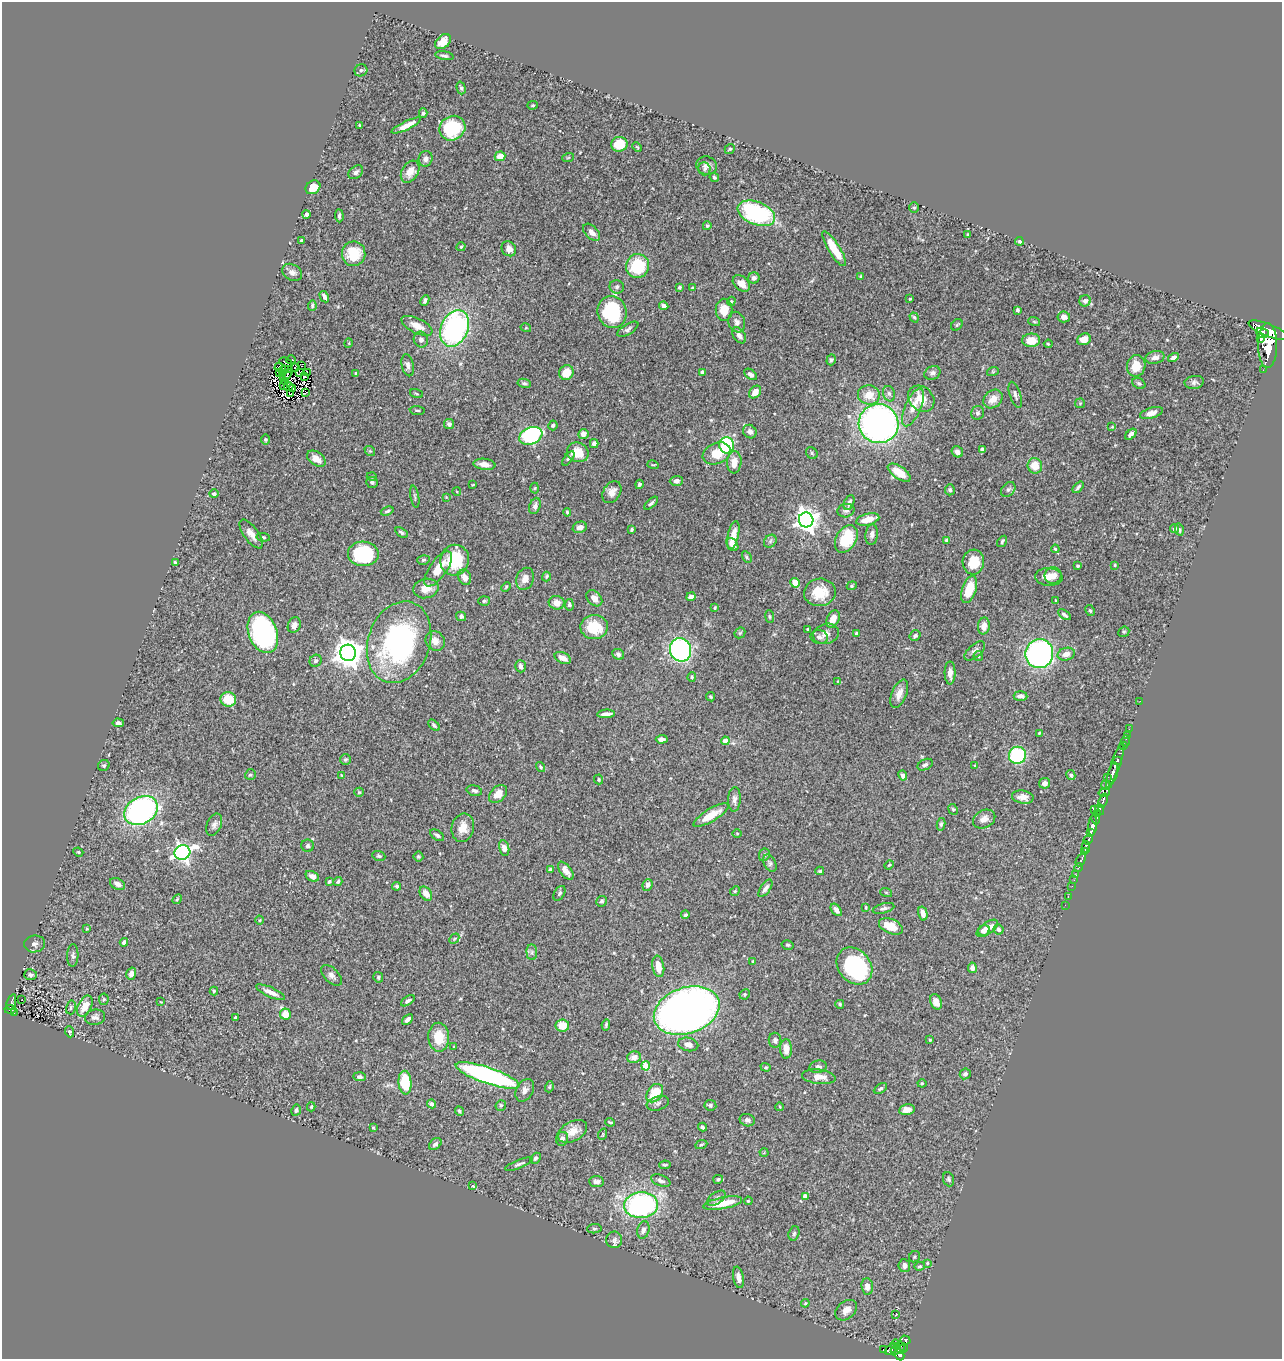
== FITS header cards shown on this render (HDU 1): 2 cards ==
NAXIS1  =                 1280
NAXIS2  =                 1357

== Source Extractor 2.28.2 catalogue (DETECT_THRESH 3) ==
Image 1280 x 1357 px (HDU 1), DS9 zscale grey, 1 PNG px = 1 image px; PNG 1284 x 1361 px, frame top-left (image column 1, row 1357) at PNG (2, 2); each listed source drawn as its Kron ellipse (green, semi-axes under 4 px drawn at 4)
Background 0.489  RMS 0.024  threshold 0.0712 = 3 sigma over >= 5 px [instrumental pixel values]
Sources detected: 451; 6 with non-positive FLUX_AUTO (blend fragments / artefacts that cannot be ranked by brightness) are neither listed nor drawn; the other 445 listed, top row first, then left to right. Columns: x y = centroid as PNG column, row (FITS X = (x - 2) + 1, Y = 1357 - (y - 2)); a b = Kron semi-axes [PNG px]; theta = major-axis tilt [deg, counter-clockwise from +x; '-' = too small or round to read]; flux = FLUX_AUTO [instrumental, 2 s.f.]
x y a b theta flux
443 42 9 6 42 16
444 56 9 3 -10 3
361 70 6 6 - 3.8
461 88 6 4 -75 2.9
533 105 5 4 - 2
423 113 5 4 - 3.1
360 125 3 3 - 2.2
406 125 16 4 26 16
452 128 13 12 - 96
619 144 8 7 - 34
637 147 6 3 -45 1.6
730 149 5 4 - 2.1
500 156 5 5 - 17
568 158 6 3 20 1.7
426 159 8 7 - 6.6
707 166 10 9 - 8.1
704 169 6 6 - 3.8
356 172 8 5 40 4.9
410 172 12 8 59 18
714 177 5 4 - 2.6
313 187 8 6 34 22
914 208 5 4 - 2.3
756 213 20 11 -21 180
306 214 4 3 - 7.5
339 216 6 4 -86 3.1
707 226 4 4 - 2.4
592 232 10 6 -46 9.2
968 234 3 3 - 1.8
301 240 3 2 - 2
1019 241 4 4 - 2.5
461 247 4 3 - 1.9
509 249 8 7 - 10
834 249 20 5 -58 38
354 254 12 11 - 51
637 266 12 11 - 71
292 272 10 8 -30 7.1
861 276 4 4 - 1.7
754 278 6 5 - 6.4
741 284 10 6 -41 15
617 287 7 6 - 4.1
679 287 4 3 - 2.2
692 288 3 3 - 1.5
324 297 6 4 -61 5.2
910 299 3 2 - 1.4
425 300 6 4 67 4.3
731 301 5 4 - 1.8
1085 301 6 5 - 5.8
312 306 5 3 - 2.6
664 306 4 4 - 8
724 310 11 8 -89 23
1018 310 4 3 - 3.9
612 312 16 14 -74 120
914 317 5 4 - 2.4
1064 317 6 5 - 7.5
1034 321 6 4 -20 2
737 322 10 8 -71 6.9
957 325 6 5 - 2.4
417 326 17 7 -26 19
455 328 19 13 66 300
526 328 5 3 - 1.5
628 329 12 5 32 4.9
1268 330 21 6 -22 1600
1263 333 6 5 - 500
739 335 9 5 -55 6.4
1261 338 4 3 - 140
1084 339 7 5 20 18
421 340 8 7 - 5.9
1031 340 9 7 3 24
349 343 5 3 - 1.2
1048 344 4 3 - 1.7
1268 345 22 9 -90 2400
1155 357 9 6 13 7.2
1173 357 5 4 - 5.8
291 360 5 2 - 0.83
831 360 5 4 - 2.5
285 362 6 2 -24 1.4
302 365 2 2 - 0.78
408 365 11 6 -78 7.1
1136 366 11 9 80 24
279 367 5 3 - 1
295 367 3 2 - 1.7
284 369 4 2 - 0.95
288 369 3 2 - 2
1263 370 2 2 - 5.6
993 371 6 4 19 1.8
299 372 4 2 - 0.71
702 372 4 3 - 6.9
280 373 3 2 - 0.34
307 373 3 2 - 1.2
356 373 3 3 - 2.8
566 373 8 7 - 25
932 373 8 6 23 5.5
282 374 3 2 - 1.4
750 374 7 4 -36 6
286 375 7 3 41 0.023
305 376 4 3 - 1.7
285 381 3 2 - 1.8
1194 382 10 6 10 5
524 383 7 4 -10 3
1139 383 7 5 -32 3.3
284 386 3 2 - 2.3
289 386 5 2 - 0.68
293 388 3 2 - 1.3
305 392 3 3 - 2.7
755 392 7 5 51 15
290 394 3 2 - 1.1
417 394 6 3 -19 1.7
889 394 8 6 -73 4.6
869 395 11 9 -6 25
1015 395 13 5 -72 5.3
921 399 14 11 -44 26
993 399 10 8 41 16
1080 403 5 4 - 1.8
913 407 20 8 66 19
417 410 7 3 -5 2
977 413 7 6 - 3.8
1151 413 12 5 17 12
449 424 5 5 - 4.1
879 424 20 19 - 630
553 425 5 4 - 3.4
1112 427 3 3 - 1.3
750 432 7 6 - 7.6
583 434 5 5 - 11
1131 434 6 4 44 6
531 436 12 8 23 190
265 439 5 5 - 2
594 444 4 4 - 6
727 445 8 7 - 160
982 449 4 4 - 5.1
370 451 6 4 -40 2.1
578 452 11 9 -23 29
957 452 6 5 - 6.3
717 453 14 10 23 32
812 453 6 5 - 2.8
568 458 8 4 53 3.1
316 459 10 6 -36 14
734 462 11 7 86 17
484 464 11 5 -7 11
653 465 6 3 -17 1.5
1035 466 8 7 - 25
899 473 13 6 -35 29
372 477 5 3 - 1.4
676 481 6 5 - 6.4
372 482 6 5 - 3.5
473 484 3 2 - 1
639 484 5 4 - 3.9
1078 487 7 3 50 3.5
535 488 5 3 - 1.6
1008 489 8 6 45 4.7
950 490 5 5 - 4.1
457 492 4 3 - 1.1
612 492 12 8 58 13
214 494 4 4 - 2.9
415 497 11 3 -80 2.7
446 497 4 4 - 1.1
849 502 8 5 64 5.5
651 503 8 4 44 3.7
535 506 8 5 72 5.7
387 511 6 3 20 2.7
846 511 8 6 13 4.8
567 512 4 3 - 2.1
868 519 12 5 15 21
806 520 7 7 - 1300
580 527 7 5 21 8.4
1174 529 4 4 - 2.7
631 530 3 3 - 2.3
1179 530 6 4 -76 3.1
401 532 7 4 -34 3.3
251 534 17 7 -54 12
733 535 14 5 77 18
872 535 10 6 82 6.8
263 537 6 4 -10 2.2
846 539 15 10 60 69
947 540 4 4 - 5.2
770 541 7 5 48 4
1002 541 6 3 54 2.6
732 544 7 5 -52 14
1055 549 4 3 - 1.7
363 554 15 12 -2 140
747 557 6 4 -61 2.3
423 560 6 4 16 2.6
455 560 15 14 - 74
973 562 12 10 84 35
175 563 3 3 - 2.5
1115 565 3 3 - 1.5
1078 566 3 3 - 2.6
438 569 21 8 54 27
546 576 5 4 - 2.1
1053 576 8 8 - 13
465 577 8 6 -67 13
1049 577 14 9 -4 18
525 579 11 8 69 12
795 583 5 4 - 25
852 586 5 4 - 2.1
506 587 5 4 - 1.8
426 588 13 9 12 18
969 589 14 7 72 39
820 592 16 13 10 37
691 597 4 4 - 11
594 598 9 6 -46 9.8
1055 600 2 2 - 1.3
484 601 6 5 - 2.6
557 603 8 6 -9 12
569 605 6 4 -80 3.7
715 608 4 3 - 1.8
1090 611 6 4 -61 2.5
1064 615 7 4 -34 3.6
461 616 5 4 - 4.1
770 617 6 4 -83 2.1
833 619 9 6 66 15
294 625 8 6 67 8.8
984 626 8 6 85 11
594 627 14 12 -1 50
808 629 3 2 - 1.7
263 632 21 14 -69 260
1124 632 6 5 - 2.2
740 633 6 5 - 1.9
856 633 4 3 - 2.5
826 634 13 10 16 11
915 636 6 5 - 3.7
819 637 8 7 - 5.8
435 641 10 9 - 14
399 642 42 31 71 320
680 650 12 10 -70 300
975 651 12 6 41 6.8
348 653 8 8 - 2100
618 654 6 5 - 4.1
1039 654 14 14 - 380
1066 654 9 6 15 10
978 656 5 5 - 2.2
563 658 9 5 -28 12
316 661 6 5 - 3.8
521 666 6 5 - 6.2
950 673 11 5 -90 9.8
692 677 4 4 - 2.4
838 681 4 4 - 1.3
899 694 15 7 68 13
1021 696 7 4 -4 6.6
711 697 5 4 - 2.4
228 699 8 7 - 40
1140 701 2 2 - 5
606 714 9 3 4 7.1
118 723 6 3 -5 4.7
434 725 7 4 -44 2.8
1129 729 2 2 - 2.6
1039 733 3 3 - 1.5
1127 735 2 2 - 6.3
662 739 6 4 4 5.1
725 741 4 4 - 13
1125 741 6 2 71 9.8
1124 745 3 2 - 2.1
1017 755 8 8 - 130
346 760 5 5 - 2.6
1118 760 3 3 - 130
104 765 6 5 - 3
925 765 8 5 26 3.9
975 765 4 3 - 1.5
1115 765 24 4 72 410
541 767 5 4 - 2.3
1113 773 11 3 74 340
250 775 5 5 - 2.6
342 775 4 3 - 1.5
1071 775 5 4 - 2.8
903 776 5 4 - 6.5
1107 777 3 3 - 65
599 779 5 4 - 2.1
1045 783 5 5 - 8.1
1106 785 5 3 - 52
474 791 8 5 -15 5.5
359 792 5 4 - 2
1104 792 6 3 12 95
498 794 10 7 43 18
1023 797 11 6 -9 9.6
734 799 12 6 87 6.8
1103 801 7 3 70 160
953 809 6 4 -66 2.3
1094 809 3 2 - 68
1100 809 6 4 -77 170
141 811 18 13 30 390
1098 814 4 3 - 76
711 815 20 6 31 26
984 819 11 8 27 12
1096 819 5 3 - 140
941 824 6 4 79 2.6
214 825 11 7 67 6.4
1093 825 10 4 86 430
463 828 14 11 77 20
737 833 4 3 - 1.5
1090 833 4 3 - 110
437 835 8 4 -34 4
1088 840 5 3 - 220
308 846 6 6 - 3.7
1086 847 6 3 88 140
504 848 8 5 -78 10
78 852 5 4 - 2
182 852 8 7 - 630
1084 852 4 2 - 64
764 855 6 5 - 3.4
379 856 6 4 -20 2.8
418 856 5 5 - 2.3
1081 860 7 3 61 79
770 863 9 6 -63 4.1
889 865 5 3 - 1.5
1078 867 4 3 - 12
550 869 4 4 - 2.3
566 871 10 5 -52 11
820 871 4 3 - 2
1076 875 2 2 - 7
312 876 7 5 -26 6.9
1074 880 3 2 - 1.6
329 882 4 3 - 2.6
338 882 4 3 - 2.4
117 884 8 5 -28 7
647 885 6 5 - 5.7
397 886 4 4 - 2.7
1072 886 2 2 - 4.6
765 888 10 4 56 5.7
735 891 5 4 - 1.8
886 892 6 3 -20 1.8
559 893 8 5 59 3.5
426 894 8 5 -55 14
1068 896 3 2 - 4.5
177 899 5 4 - 2.1
602 901 5 5 - 3
1065 905 3 2 - 2.1
866 907 4 3 - 1.5
883 908 11 5 14 4.8
836 910 7 4 -52 7.8
923 914 7 4 -77 11
685 915 4 4 - 3.2
260 920 4 3 - 1.3
891 926 12 7 -23 28
987 928 12 6 36 17
87 929 3 3 - 1.5
998 929 5 5 - 5.3
984 930 6 5 - 9.2
454 939 6 4 47 2.3
124 942 4 4 - 6.9
35 944 10 8 8 6.7
788 945 6 4 -13 2.7
532 952 8 5 -84 4.1
73 955 11 5 88 4.6
753 961 4 3 - 1.5
658 966 11 6 -81 22
854 966 20 16 -49 170
972 968 5 4 - 6.4
131 974 6 5 - 7.6
30 975 6 5 - 4.2
332 975 13 7 -44 7
378 977 5 4 - 2.5
214 991 4 4 - 2.1
271 992 16 5 -24 12
745 994 5 5 - 2.9
22 999 2 2 - 0.89
104 999 5 5 - 2.3
408 1001 8 4 33 4.6
11 1002 8 3 70 34
161 1002 4 3 - 1
936 1002 8 5 -69 13
840 1004 4 4 - 2.3
85 1006 11 6 62 26
71 1007 7 5 76 3.2
10 1009 5 4 - 46
687 1011 34 23 19 1100
14 1012 3 2 - 9.9
285 1014 6 5 - 23
95 1017 10 7 6 6.5
235 1017 3 3 - 1.8
408 1019 6 4 42 6.3
606 1025 5 3 - 2.5
562 1026 6 6 - 22
70 1032 5 4 - 2.1
439 1037 14 10 -88 37
775 1040 7 6 - 4.4
930 1040 4 4 - 2
688 1044 10 6 -12 9.4
453 1047 4 2 - 1.2
786 1049 10 6 -89 14
634 1057 7 5 13 11
646 1066 4 4 - 52
766 1067 5 4 - 2
818 1067 9 6 9 5.9
965 1074 6 5 - 3.9
488 1075 33 8 -19 380
359 1077 6 4 -2 5.4
819 1077 17 7 -6 19
405 1083 12 6 -85 61
922 1083 4 4 - 1.7
549 1087 5 4 - 1.8
880 1088 7 4 30 3.1
525 1090 12 8 61 8.5
655 1093 10 7 53 39
658 1103 11 7 18 5.2
432 1104 5 4 - 4.5
501 1105 5 5 - 3
710 1105 6 5 - 3
311 1107 4 3 - 2.1
780 1107 4 2 - 1.2
296 1110 6 5 - 3.7
907 1110 8 5 10 11
459 1111 5 4 - 2.8
747 1120 8 6 -19 4.8
610 1122 5 3 - 2.3
373 1127 4 3 - 1.5
702 1127 4 3 - 4.1
572 1131 16 9 29 18
603 1134 6 3 72 1.6
562 1139 7 6 - 7.1
435 1144 7 5 42 4.5
701 1145 6 3 22 2.1
764 1153 4 3 - 1.3
535 1158 6 4 49 3.1
519 1164 15 4 21 4.6
665 1165 6 3 8 2.3
718 1179 5 3 - 4
949 1179 7 5 -69 3.4
661 1181 10 5 -21 5.6
596 1182 7 5 -5 7.2
473 1186 3 2 - 1.2
805 1196 4 4 - 7.5
716 1198 10 5 35 4.7
748 1201 4 3 - 1.4
723 1203 20 5 11 37
641 1205 17 13 4 320
594 1229 7 4 5 2.6
643 1230 9 6 77 5.9
794 1233 7 5 73 2.9
614 1240 8 8 - 5.6
914 1257 6 5 - 2.4
927 1263 4 3 - 1.7
904 1266 6 5 - 9
920 1266 5 4 - 2
738 1277 11 5 -79 12
867 1286 8 6 -85 10
805 1303 4 4 - 1.6
846 1310 12 8 39 13
896 1314 3 2 - 1
905 1340 5 4 - 94
895 1344 4 2 - 18
900 1348 6 2 -82 71
903 1348 5 3 - 55
892 1349 8 4 32 88
883 1350 3 3 - 6.1
896 1350 6 3 46 110
899 1354 6 4 -63 200
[6 non-positive-flux detections neither listed nor drawn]